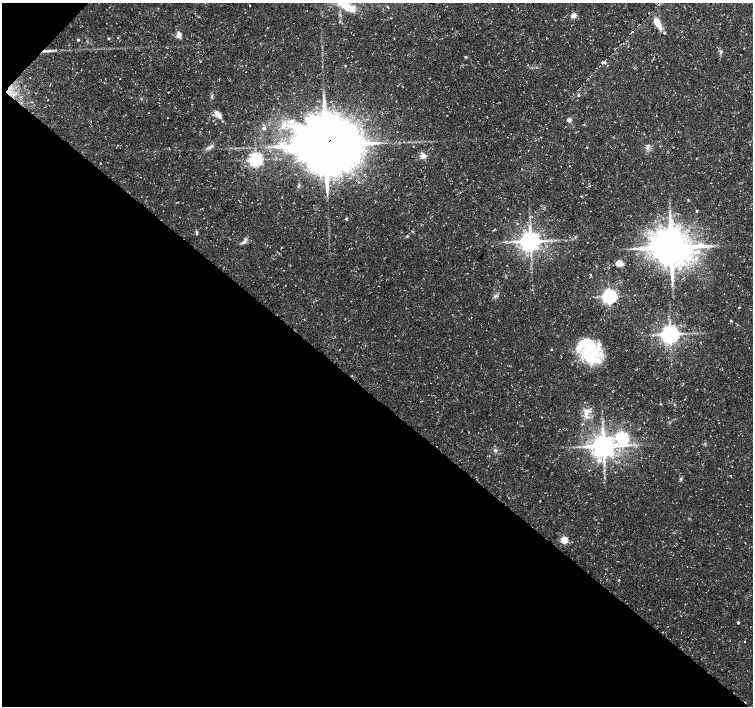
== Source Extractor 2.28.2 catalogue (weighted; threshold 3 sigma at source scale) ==
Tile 9 of 4 x 4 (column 1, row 3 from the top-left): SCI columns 1-1502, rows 1577-2983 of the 6017 x 6032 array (HDU 1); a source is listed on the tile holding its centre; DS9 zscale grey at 2 x 2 block average (1 PNG px = mean of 2 x 2 image px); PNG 755 x 708 px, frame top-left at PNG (2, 3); no overlay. Shown black and unused: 45% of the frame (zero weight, under 3 of 4 exposures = <1% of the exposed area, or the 3 px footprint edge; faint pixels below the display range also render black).
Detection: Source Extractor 2.28.2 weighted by HDU 2 'WHT'; one run over the whole footprint, this tile lists its part. Background 0.0319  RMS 0.0029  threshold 0.013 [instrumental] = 3 sigma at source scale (4.5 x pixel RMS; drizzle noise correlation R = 1.50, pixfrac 1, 0.0396/0.0396 arcsec/px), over >= 5 px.
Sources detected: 70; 1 inside a brighter object's white glare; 1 cosmic-ray / hot-pixel residue — not listed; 6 inside a brighter listed object's ellipse — not listed separately; the other 62 listed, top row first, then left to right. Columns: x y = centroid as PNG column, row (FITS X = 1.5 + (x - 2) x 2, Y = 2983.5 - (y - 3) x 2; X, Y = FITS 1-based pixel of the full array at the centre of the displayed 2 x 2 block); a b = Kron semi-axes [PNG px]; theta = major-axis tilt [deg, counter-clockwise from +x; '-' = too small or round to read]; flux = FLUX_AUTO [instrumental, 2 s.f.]
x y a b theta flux
250 5 2 2 - 2.5
346 6 29 9 -31 15
573 16 3 3 - 11
340 21 3 2 - 0.52
657 23 16 6 -60 8.7
632 32 3 2 - 55
178 35 3 3 - 14
108 38 3 2 - 0.47
118 38 2 2 - 0.28
78 40 3 2 - 0.9
46 51 15 3 4 3
721 52 4 4 - 1.2
466 57 4 3 - 0.65
602 62 2 2 - 230
246 72 2 2 - 0.19
168 92 2 2 - 5
578 95 4 3 - 0.65
212 97 5 2 - 0.78
148 113 2 2 - 0.32
219 116 8 5 -70 3.3
167 117 2 2 - 0.32
569 120 3 3 - 3.4
584 124 3 2 - 0.35
264 128 3 3 - 2.6
118 145 2 2 - 1.1
326 145 18 16 -9 5500
211 146 6 4 40 1.6
268 146 3 2 - 0.52
659 146 2 2 - 0.23
647 147 6 5 - 2.1
423 156 6 5 - 4.3
256 160 4 4 - 210
688 200 3 2 - 0.4
697 211 3 2 - 0.62
346 219 2 2 - 1.3
197 232 5 3 - 0.99
575 237 3 3 - 0.56
530 241 5 5 - 680
244 242 7 4 32 2.1
709 246 5 2 - 1.2
671 247 10 9 - 2200
619 263 7 5 31 5
590 274 2 2 - 1.8
609 296 4 4 - 240
739 307 2 2 - 0.48
731 321 3 2 - 0.73
737 324 3 2 - 0.4
670 334 5 4 - 480
551 349 2 2 - 0.36
589 351 25 19 88 44
685 399 2 2 - 0.27
660 404 3 2 - 0.38
586 413 9 5 90 4.5
583 424 3 3 - 0.48
622 438 5 4 - 130
603 446 5 5 - 910
495 450 4 4 - 1.3
681 479 4 3 - 0.75
564 540 3 3 - 28
619 580 2 2 - 0.51
738 623 3 2 - 0.88
744 641 2 2 - 0.57
Overlapping masked pixels (flux is a lower limit): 3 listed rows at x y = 46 51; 602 62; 326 145
Isophote crosses this tile's border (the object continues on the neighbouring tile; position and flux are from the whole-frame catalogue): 1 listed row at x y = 346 6
Diffuse or blended objects may show on this block-average render without a row.